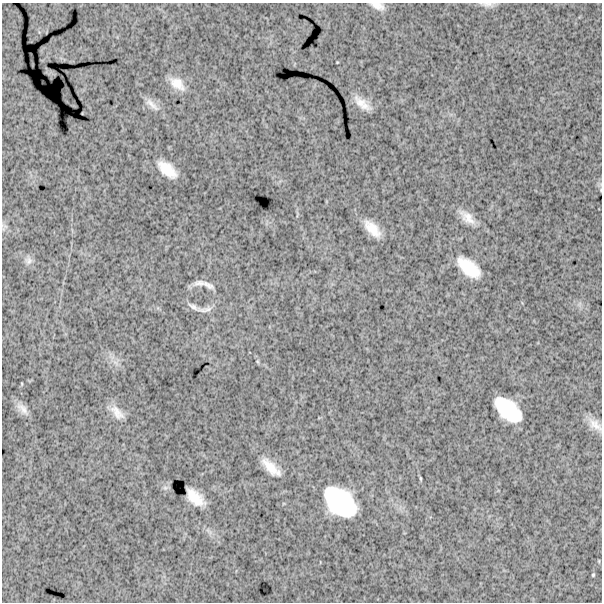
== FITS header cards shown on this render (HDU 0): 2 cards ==
NAXIS1  =                  600
NAXIS2  =                  600

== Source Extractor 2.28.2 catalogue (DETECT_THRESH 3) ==
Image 600 x 600 px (HDU 0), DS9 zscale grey, 1 PNG px = 1 image px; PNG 604 x 604 px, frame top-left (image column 1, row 600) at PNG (2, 3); no overlay
Background 1620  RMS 250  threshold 757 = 3 sigma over >= 5 px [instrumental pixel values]
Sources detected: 27; all 27 listed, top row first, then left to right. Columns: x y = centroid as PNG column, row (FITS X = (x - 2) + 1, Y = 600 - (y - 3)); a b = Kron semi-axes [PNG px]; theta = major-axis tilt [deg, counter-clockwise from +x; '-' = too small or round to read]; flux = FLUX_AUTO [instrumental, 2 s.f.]
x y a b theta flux
488 4 18 6 -2 8.4e+04
378 6 16 8 -19 1.3e+05
177 84 21 12 -38 2.5e+05
362 103 23 8 -39 2.1e+05
152 104 25 8 -43 1.3e+05
167 169 19 10 -41 3.5e+05
601 190 6 4 -71 1.8e+04
467 217 22 10 -42 2.2e+05
5 226 10 4 -29 3.6e+04
372 229 19 9 -47 3.1e+05
28 260 11 10 - 9.1e+04
469 268 25 12 -41 5.5e+05
199 283 18 8 7 9.3e+04
208 285 16 7 -29 8.4e+04
193 307 16 6 -30 8.2e+04
204 309 24 7 4 1.0e+05
115 362 7 4 -19 5.2e+04
22 384 5 3 - 1.3e+04
23 409 21 8 -48 1.4e+05
508 410 28 15 -42 9.1e+05
117 412 22 10 -48 2.0e+05
595 425 22 11 -40 1.9e+05
271 467 26 9 -44 2.8e+05
421 478 6 3 -81 1.8e+04
195 497 19 10 -44 2.8e+05
340 502 32 20 -42 1.6e+06
593 575 4 3 - 1.9e+04
At the frame edge (FLAGS 8, measured only in part): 3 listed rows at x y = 488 4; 378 6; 601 190